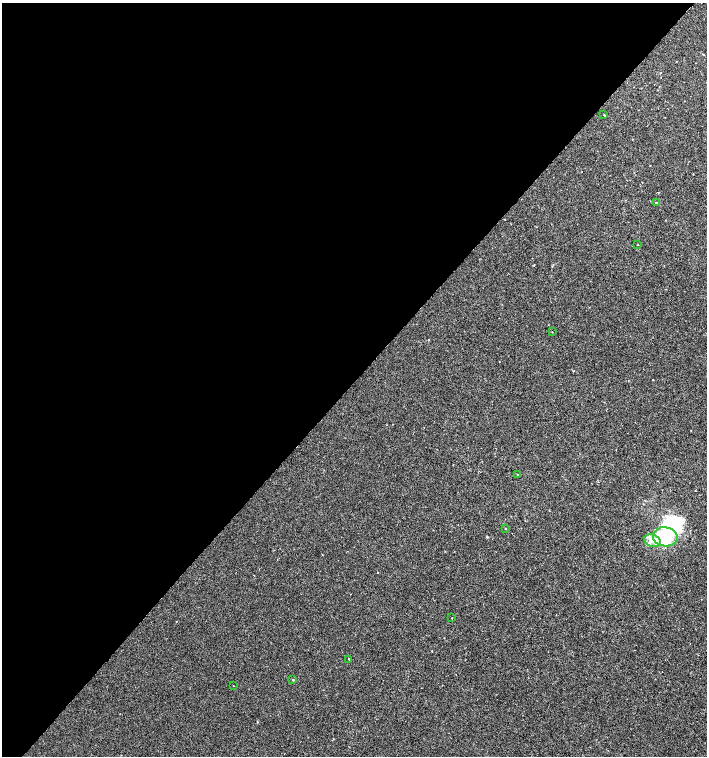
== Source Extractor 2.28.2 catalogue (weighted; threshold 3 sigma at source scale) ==
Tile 5 of 4 x 4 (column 1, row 2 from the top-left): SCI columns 227-1636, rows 3013-4519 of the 6026 x 6031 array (HDU 1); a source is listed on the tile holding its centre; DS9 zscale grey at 2 x 2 block average (1 PNG px = mean of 2 x 2 image px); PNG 709 x 758 px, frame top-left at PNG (2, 3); each listed source drawn as its Kron ellipse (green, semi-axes under 4 px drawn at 4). Shown black and unused: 50% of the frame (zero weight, under 2 of 3 exposures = <1% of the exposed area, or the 3 px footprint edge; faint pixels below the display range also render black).
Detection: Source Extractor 2.28.2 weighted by HDU 2 'WHT'; one run over the whole footprint, this tile lists its part. Background 4.92e-04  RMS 0.0029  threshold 0.0131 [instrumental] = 3 sigma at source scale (4.5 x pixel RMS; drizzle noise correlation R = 1.50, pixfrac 1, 0.0396/0.0396 arcsec/px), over >= 5 px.
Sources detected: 13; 1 inside a brighter object's white glare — neither listed nor drawn; the other 12 listed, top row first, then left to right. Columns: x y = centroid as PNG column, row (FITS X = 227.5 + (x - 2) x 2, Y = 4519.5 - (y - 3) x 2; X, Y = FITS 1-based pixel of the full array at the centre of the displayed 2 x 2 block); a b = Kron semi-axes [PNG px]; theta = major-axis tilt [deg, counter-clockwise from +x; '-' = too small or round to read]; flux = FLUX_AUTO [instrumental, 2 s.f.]
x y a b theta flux
604 115 2 2 - 0.32
656 203 2 2 - 0.52
638 245 2 2 - 0.25
552 332 2 2 - 0.22
517 475 2 2 - 0.47
505 528 2 2 - 0.28
665 537 12 9 -8 63
652 541 8 6 -20 5.5
452 618 2 2 - 0.24
349 659 2 2 - 2
293 680 2 2 - 0.55
233 686 2 2 - 0.3
Diffuse or blended objects may show on this block-average render without a row.